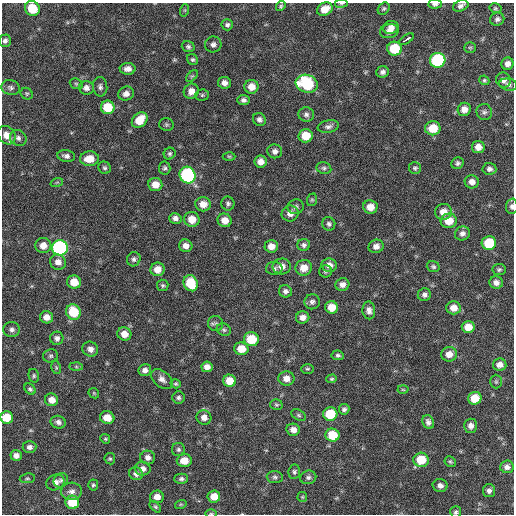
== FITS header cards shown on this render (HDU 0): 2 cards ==
NAXIS1  =                  512 / Axis length
NAXIS2  =                  512 / Axis length

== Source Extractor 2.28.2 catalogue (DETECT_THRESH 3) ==
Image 512 x 512 px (HDU 0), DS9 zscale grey, 1 PNG px = 1 image px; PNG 516 x 516 px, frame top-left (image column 1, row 512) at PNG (2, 3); each listed source drawn as its Kron ellipse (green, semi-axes under 4 px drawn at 4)
Background 60.6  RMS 8.5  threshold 25.4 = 3 sigma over >= 5 px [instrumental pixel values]
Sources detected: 188; all 188 listed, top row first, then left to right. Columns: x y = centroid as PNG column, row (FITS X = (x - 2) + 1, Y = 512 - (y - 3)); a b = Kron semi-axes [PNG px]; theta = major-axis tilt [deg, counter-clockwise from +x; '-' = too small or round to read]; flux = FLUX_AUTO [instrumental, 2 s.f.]
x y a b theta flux
341 3 6 3 8 730
435 4 7 4 4 1700
281 6 5 4 - 930
461 6 8 5 22 2000
495 8 6 4 -13 850
32 9 8 7 - 15000
325 9 8 6 29 7000
384 9 6 5 - 990
185 10 6 4 71 720
497 19 7 6 - 1800
227 25 6 5 - 1400
391 27 8 6 16 3300
389 31 9 7 12 3500
407 39 8 3 33 11000
5 41 6 5 - 1800
213 44 8 8 - 2200
188 47 6 5 - 1300
470 48 6 5 - 880
395 49 7 7 - 20000
192 60 6 5 - 1100
438 60 8 7 - 62000
507 64 6 6 - 2900
128 69 8 6 0 2900
383 72 6 5 - 1900
192 76 7 4 44 880
484 80 5 4 - 840
503 80 7 7 - 2600
224 83 7 6 - 3100
76 84 7 5 -22 950
307 84 11 9 -17 41000
508 85 9 6 -12 2100
100 87 9 7 -84 1900
251 87 7 7 - 5800
11 88 9 7 -15 1900
86 88 7 7 - 2500
191 91 8 7 - 4200
27 94 6 5 - 910
126 94 8 7 - 2900
202 95 7 5 3 980
243 100 6 5 - 1700
108 107 7 6 - 16000
464 109 7 6 - 3600
484 112 8 7 - 1700
306 114 7 7 - 1900
140 120 9 6 45 10000
259 120 7 6 - 2000
166 125 7 6 - 990
328 126 11 6 11 2100
433 128 7 7 - 11000
7 135 10 8 -44 5900
306 136 7 6 - 11000
18 138 9 7 -41 2100
478 147 6 6 - 4200
275 151 7 7 - 2300
170 154 6 5 - 1100
66 156 9 6 -8 2000
229 156 6 4 -1 710
90 159 9 7 3 8200
261 162 6 6 - 3800
458 163 6 5 - 1400
104 168 6 6 - 1200
165 168 6 6 - 1200
324 168 7 6 - 1300
415 168 6 6 - 1200
489 169 7 6 - 2000
187 175 8 7 - 79000
57 182 6 4 19 690
472 182 7 6 - 3000
155 185 7 6 - 6400
312 200 6 5 - 770
228 203 7 6 - 1400
203 204 7 7 - 5400
512 206 7 6 - 1900
296 207 8 7 - 1600
370 207 7 6 - 6100
443 212 8 8 - 5200
290 214 8 8 - 3500
175 218 6 5 - 2300
192 219 7 7 - 7100
225 220 7 6 - 5000
449 221 8 7 - 8400
329 224 7 6 - 1500
462 233 7 7 - 2500
489 243 7 7 - 21000
43 245 8 7 - 5500
304 245 6 6 - 1700
186 246 7 6 - 3100
271 246 7 6 - 4400
376 246 7 6 - 2900
60 248 8 7 - 130000
134 259 7 6 - 1700
58 262 8 7 - 3400
329 265 7 7 - 4000
282 266 9 8 - 3800
433 267 6 5 - 1100
274 268 8 6 0 1600
304 268 8 8 - 6900
157 269 7 7 - 5700
499 270 7 5 6 1200
325 271 6 6 - 1100
74 282 7 6 - 9000
191 283 8 7 - 17000
496 283 7 6 - 2700
163 285 6 6 - 1000
342 285 7 6 - 3000
285 291 6 6 - 1800
424 295 6 6 - 1900
312 302 8 7 - 1900
332 307 6 6 - 7900
453 308 7 6 - 5000
369 310 9 6 -85 2700
73 312 8 7 - 19000
47 317 6 6 - 4400
303 317 7 6 - 3100
216 323 8 7 - 1600
468 327 6 6 - 7500
12 329 8 7 - 2100
224 330 7 6 - 1200
124 334 7 6 - 5200
57 338 6 6 - 2100
251 339 7 7 - 16000
90 349 8 7 - 3200
241 349 7 6 - 8200
449 354 8 7 - 4700
338 355 6 5 - 1200
51 356 7 6 - 1200
500 365 6 6 - 3600
56 367 6 4 -79 830
76 367 7 4 -1 1000
207 367 5 5 - 3100
307 369 6 5 - 830
145 370 6 6 - 2400
34 376 7 5 -78 960
286 378 8 7 - 4100
162 379 12 8 -40 3200
332 379 5 4 - 810
229 381 6 6 - 8400
496 382 7 5 -90 990
176 384 5 4 - 840
30 389 6 5 - 1200
403 390 5 3 - 600
94 393 6 4 -46 670
178 398 6 6 - 1400
475 398 7 6 - 11000
52 400 7 6 - 4700
276 405 6 5 - 910
344 409 5 5 - 1600
330 414 7 7 - 18000
299 415 7 5 -28 1000
6 417 6 6 - 11000
204 417 7 7 - 3600
107 418 7 6 - 6300
58 422 7 6 - 2200
428 422 7 5 -71 2000
471 426 7 6 - 2900
293 430 7 6 - 3400
333 435 7 6 - 15000
105 439 5 4 - 730
29 447 7 6 - 2200
178 449 6 6 - 1300
16 455 6 5 - 2800
148 457 7 7 - 2600
110 459 6 5 - 870
421 460 7 7 - 16000
184 461 7 6 - 7100
450 461 6 5 - 900
507 467 6 6 - 2300
143 469 8 7 - 3000
294 472 7 5 82 1300
136 474 7 6 - 2400
275 477 8 6 -5 1400
308 477 8 6 15 1700
27 478 7 5 9 890
181 479 7 5 -1 1400
61 480 7 6 - 1600
55 482 9 7 26 3100
93 485 5 5 - 900
440 485 7 6 - 2500
72 491 10 8 3 3100
489 491 6 6 - 2100
214 496 6 6 - 6700
157 497 7 6 - 4400
302 497 5 5 - 720
72 502 7 6 - 15000
181 504 6 3 18 610
155 507 7 4 -44 930
456 512 5 5 - 1200
211 513 5 3 - 580
At the frame edge (FLAGS 8, measured only in part): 7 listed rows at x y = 341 3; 435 4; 32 9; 512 206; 6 417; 456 512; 211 513